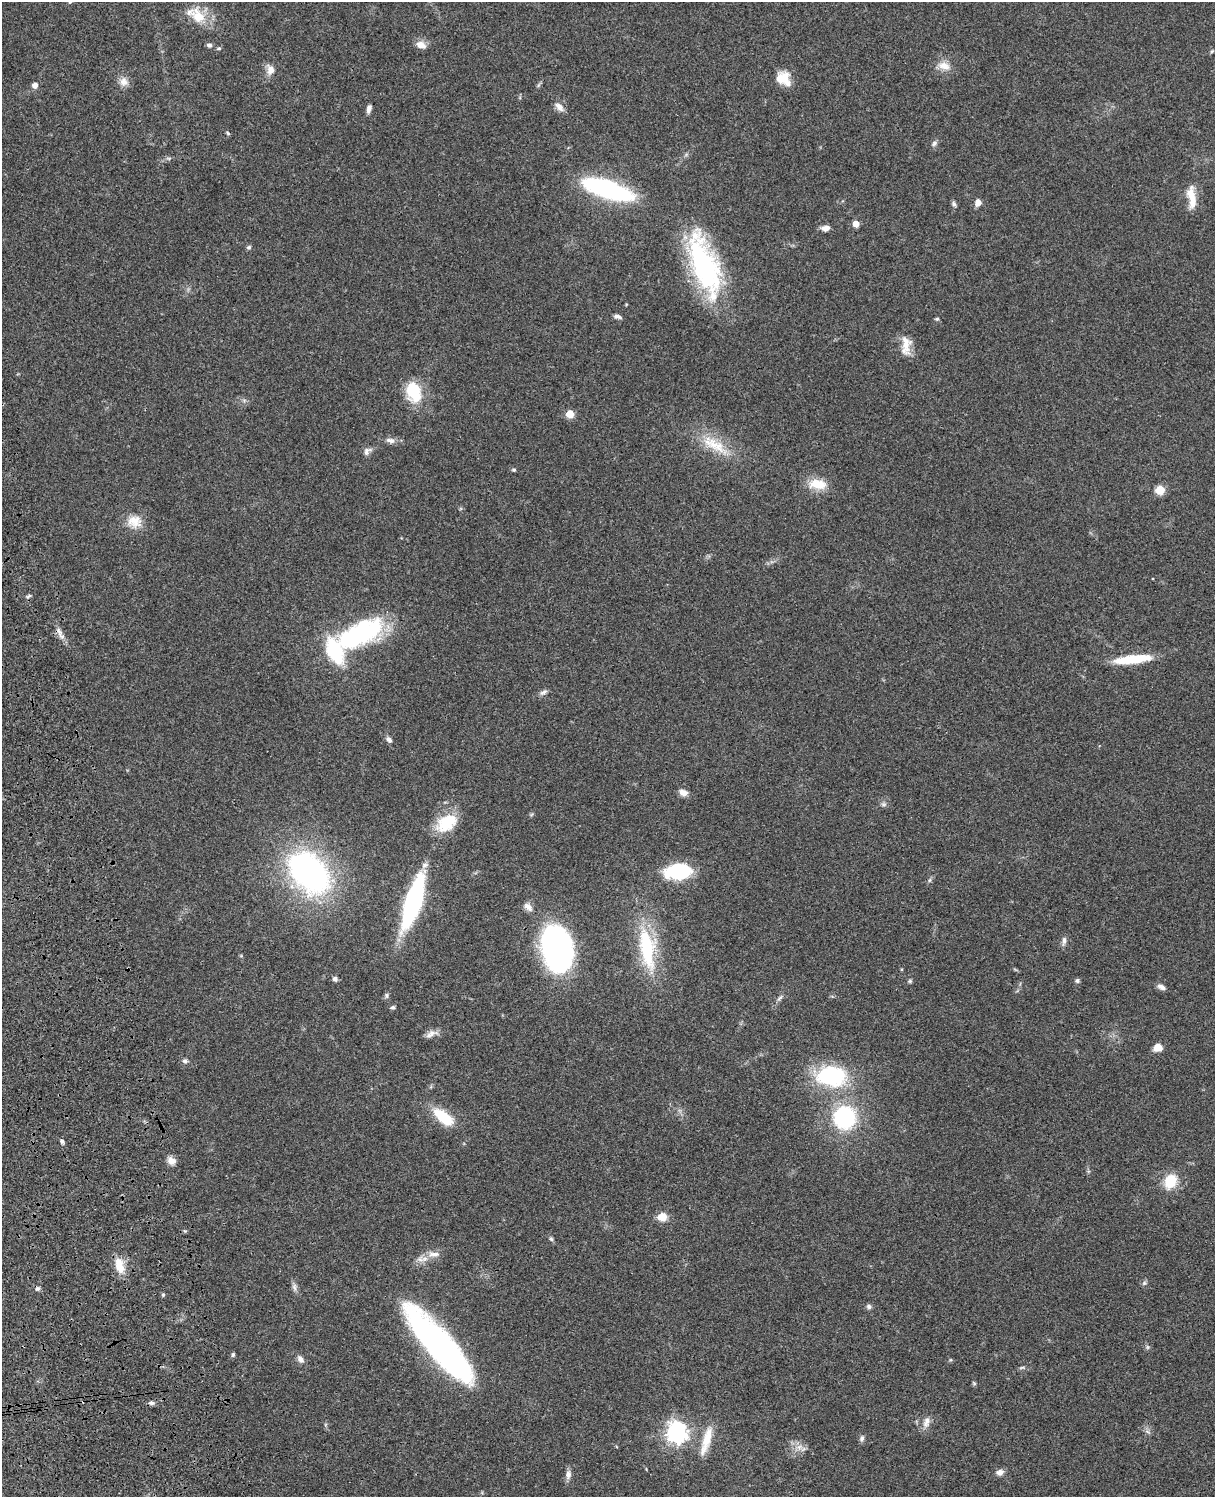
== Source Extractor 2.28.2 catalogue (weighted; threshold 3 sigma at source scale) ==
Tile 7 of 4 x 3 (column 3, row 2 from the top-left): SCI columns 2545-3757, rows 1773-3267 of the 5087 x 4926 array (HDU 1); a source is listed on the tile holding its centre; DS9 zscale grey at full resolution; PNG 1217 x 1499 px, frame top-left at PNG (2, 2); no overlay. Shown black and unused: <1% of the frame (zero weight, under 3 of 4 exposures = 6% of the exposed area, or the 3 px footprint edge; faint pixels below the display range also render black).
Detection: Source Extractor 2.28.2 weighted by HDU 2 'WHT'; one run over the whole footprint, this tile lists its part. Background 0.0806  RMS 0.0058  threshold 0.0262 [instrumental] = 3 sigma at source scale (4.5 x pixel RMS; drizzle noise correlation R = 1.50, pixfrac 1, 0.05/0.05 arcsec/px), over >= 5 px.
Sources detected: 96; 1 cosmic-ray / hot-pixel residue — not listed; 4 inside a brighter listed object's ellipse — not listed separately; the other 91 listed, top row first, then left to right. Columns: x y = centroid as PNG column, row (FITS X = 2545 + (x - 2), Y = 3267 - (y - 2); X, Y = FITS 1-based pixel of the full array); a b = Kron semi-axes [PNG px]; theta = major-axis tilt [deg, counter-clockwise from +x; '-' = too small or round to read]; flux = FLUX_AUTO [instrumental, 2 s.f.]
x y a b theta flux
198 16 26 16 -53 13
209 45 6 5 - 1.6
421 45 13 8 -22 4.5
219 48 6 4 6 0.81
1212 51 5 4 - 0.67
944 66 17 10 -15 6
270 70 13 10 -87 4.5
782 78 16 13 34 10
124 82 12 11 - 4.4
35 85 6 5 - 2.8
559 107 13 7 -42 3.7
369 108 9 5 72 2.3
228 133 6 4 -45 0.79
934 143 8 6 47 1.6
169 158 8 4 0 1.1
607 189 52 16 -18 84
1191 195 26 10 -82 10
978 202 8 7 - 3.3
954 204 7 5 -63 1.3
856 224 5 5 - 6
825 228 9 6 2 3.2
249 247 7 5 15 1
704 265 72 26 -71 100
626 304 3 3 - 0.51
617 317 10 5 -10 1.9
937 319 6 4 19 0.78
906 346 26 12 -89 8.6
414 392 26 18 -72 21
570 414 5 5 - 14
390 440 13 6 -12 3.1
716 445 42 15 -33 19
367 451 12 7 43 2.6
514 470 6 4 -13 0.86
817 484 25 13 -5 11
1160 490 5 5 - 24
134 521 20 17 -1 9.2
28 596 9 4 27 1.1
60 633 22 6 -61 4
360 634 60 25 26 80
1133 659 40 8 6 24
543 692 11 6 34 1.9
389 739 8 6 -53 1.9
683 792 11 7 -20 3.5
884 804 8 6 0 1.5
446 823 29 19 32 20
677 871 32 17 7 29
309 872 57 37 -45 140
930 880 6 4 70 0.9
413 902 51 14 72 100
528 907 12 8 -45 3.6
1064 941 14 5 83 2.1
647 948 46 15 -81 45
557 949 32 22 -74 230
335 979 5 5 - 2.2
910 981 6 5 - 0.89
1077 981 6 5 - 1.2
1161 987 10 5 -27 2.7
387 995 7 6 - 1.2
780 998 10 4 45 1.4
393 1007 6 5 - 1.1
431 1034 17 7 26 3.4
1158 1047 10 9 - 5
185 1061 7 6 - 1.5
831 1076 29 20 -4 56
444 1117 27 12 -39 18
844 1117 28 27 - 49
62 1141 6 5 - 1.3
171 1161 10 8 -51 4.2
1170 1181 18 14 69 14
662 1217 10 9 - 6.5
551 1239 6 5 - 1
434 1254 17 8 -2 4.6
120 1268 15 11 -49 8.1
1144 1283 7 5 46 1.1
294 1287 11 6 -84 2.1
163 1295 5 5 - 0.82
869 1306 7 6 - 1.7
440 1346 88 22 -50 200
233 1355 6 4 87 1
300 1359 9 7 -47 2.6
1022 1368 8 4 9 0.97
974 1383 7 4 -45 0.74
151 1403 9 6 -3 1.6
927 1422 17 9 71 4.1
1147 1431 7 4 -19 1.2
677 1432 8 7 - 380
862 1438 8 6 67 1.5
706 1441 40 9 74 11
799 1447 9 8 - 3.5
1000 1472 9 7 14 2.8
568 1474 12 7 82 2.9